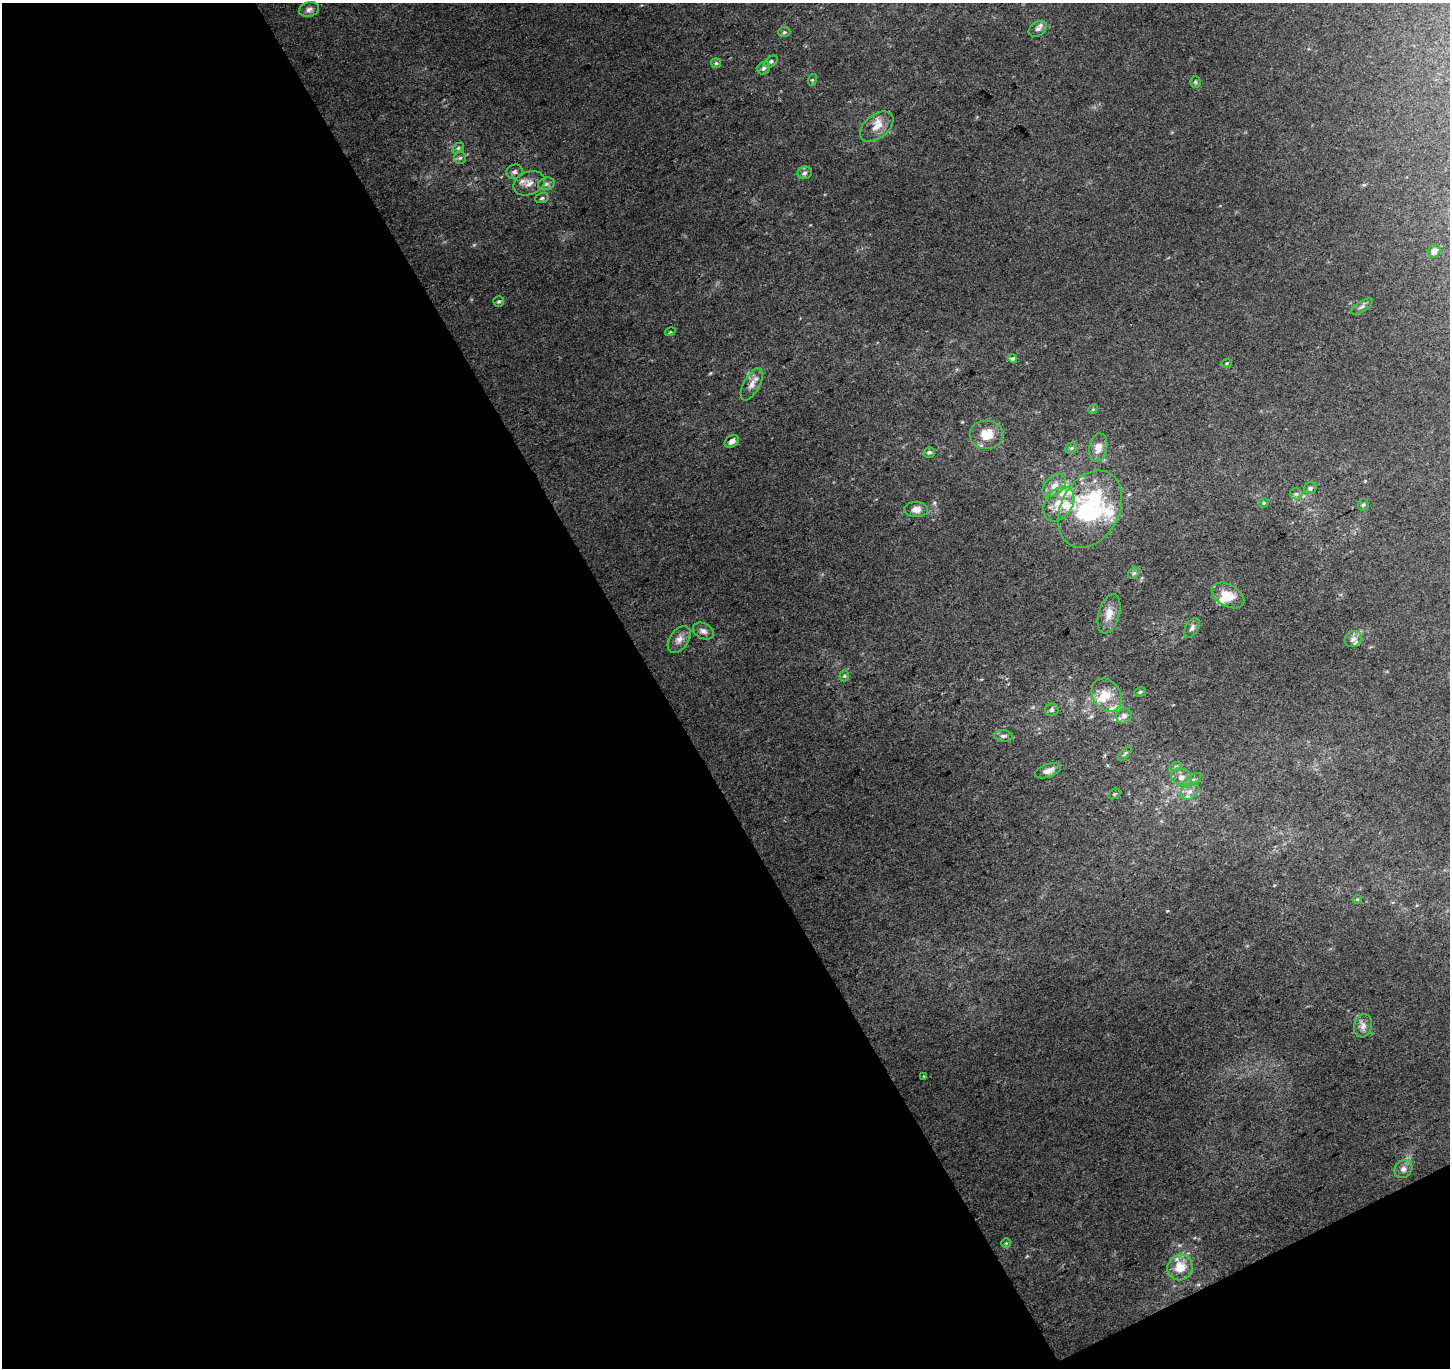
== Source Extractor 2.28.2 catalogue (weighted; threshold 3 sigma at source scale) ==
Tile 3 of 2 x 2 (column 1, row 2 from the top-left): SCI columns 3-1450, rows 67-1432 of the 2899 x 2849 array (HDU 1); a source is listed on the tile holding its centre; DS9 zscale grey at full resolution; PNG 1452 x 1370 px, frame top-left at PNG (2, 3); each listed source drawn as its Kron ellipse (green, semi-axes under 4 px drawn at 4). Shown black and unused: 47% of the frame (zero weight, under 2 of 3 exposures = <1% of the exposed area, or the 3 px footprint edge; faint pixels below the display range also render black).
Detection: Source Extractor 2.28.2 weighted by HDU 2 'WHT'; one run over the whole footprint, this tile lists its part. Background 0.162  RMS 0.023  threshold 0.105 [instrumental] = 3 sigma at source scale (4.5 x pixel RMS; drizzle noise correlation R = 1.50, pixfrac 1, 0.0396/0.0396 arcsec/px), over >= 5 px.
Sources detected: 75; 12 inside a brighter listed object's ellipse — not listed separately; the other 63 listed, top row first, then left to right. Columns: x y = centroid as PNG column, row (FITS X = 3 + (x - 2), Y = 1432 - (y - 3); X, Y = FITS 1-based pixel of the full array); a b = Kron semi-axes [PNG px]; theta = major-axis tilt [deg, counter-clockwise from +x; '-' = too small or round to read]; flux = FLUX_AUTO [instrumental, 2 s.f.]
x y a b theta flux
309 9 10 7 16 9.7
1038 29 9 7 32 8.4
784 32 6 5 - 3.8
771 61 7 5 38 5.1
716 63 5 5 - 3.5
764 68 6 6 - 6.5
812 80 6 4 72 3
1195 82 6 5 - 3.6
877 127 19 11 39 30
458 148 6 4 44 4.1
460 158 6 6 - 4.8
514 172 8 7 - 7.7
805 173 7 6 - 7.1
529 183 16 11 23 20
546 184 8 6 16 7.4
542 198 7 5 18 4.2
1434 251 7 6 - 13
499 301 5 5 - 4.1
1362 306 12 5 32 7.3
670 332 5 3 - 2.3
1013 358 4 4 - 45
1226 363 5 4 - 2.9
752 384 18 8 62 19
1093 409 5 4 - 2.5
987 434 17 14 0 48
732 441 8 5 34 9.7
1071 448 6 5 - 3.9
1098 448 14 9 79 23
929 452 6 5 - 5.6
1054 486 13 9 45 20
1310 488 7 5 32 4.9
1296 494 6 5 - 5.1
1264 503 5 4 - 2.9
1059 504 19 13 55 45
1363 505 6 5 - 4.3
916 509 12 7 -3 17
1090 509 41 29 62 290
1134 573 6 5 - 4.1
1228 595 17 11 -30 39
1109 614 20 10 74 27
1192 628 11 6 58 8.4
703 631 11 7 -28 11
679 639 15 9 55 17
1353 639 9 7 37 11
844 676 5 5 - 3.4
1140 692 6 4 15 3.8
1107 695 17 14 -55 42
1052 710 6 6 - 6.3
1124 716 8 7 - 9.5
1003 736 9 6 -4 7.7
1125 753 9 3 48 3.6
1176 766 6 4 19 3.4
1048 771 13 6 20 14
1182 777 11 8 -24 14
1192 780 10 5 34 7.3
1190 791 10 7 39 13
1114 794 6 5 - 3
1357 899 4 3 - 2.2
1363 1026 12 9 76 13
923 1076 3 2 - 1.8
1403 1169 10 8 47 10
1006 1243 5 5 - 2.9
1180 1267 13 12 - 42